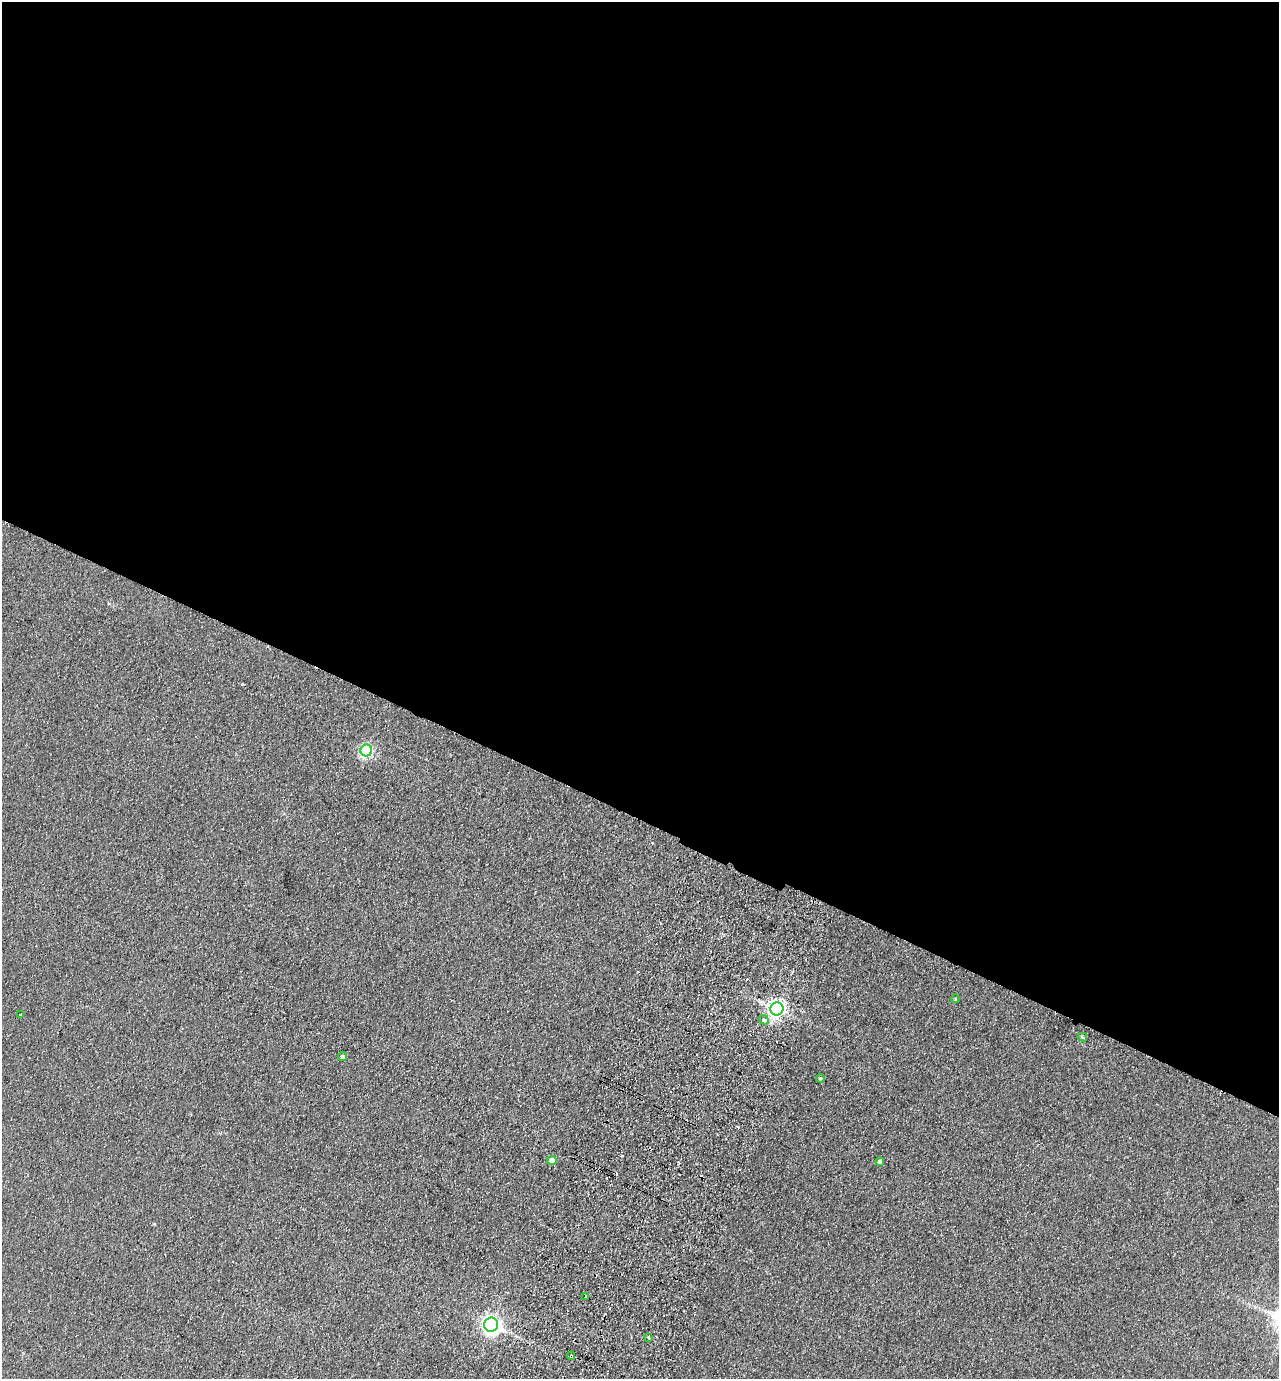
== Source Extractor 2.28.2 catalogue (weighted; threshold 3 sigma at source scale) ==
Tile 3 of 4 x 4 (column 3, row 1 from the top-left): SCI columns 2751-4027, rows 4156-5532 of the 5630 x 5558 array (HDU 1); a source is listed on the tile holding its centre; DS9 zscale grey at full resolution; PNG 1281 x 1381 px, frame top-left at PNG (2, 2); each listed source drawn as its Kron ellipse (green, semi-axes under 4 px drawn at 4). Shown black and unused: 59% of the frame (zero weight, under 2 of 3 exposures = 3% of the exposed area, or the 3 px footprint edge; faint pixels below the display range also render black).
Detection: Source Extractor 2.28.2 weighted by HDU 2 'WHT'; one run over the whole footprint, this tile lists its part. Background 0.116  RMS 0.012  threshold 0.0549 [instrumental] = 3 sigma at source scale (4.5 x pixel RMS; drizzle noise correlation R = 1.50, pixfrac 1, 0.05/0.05 arcsec/px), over >= 5 px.
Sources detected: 18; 4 cosmic-ray / hot-pixel residue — neither listed nor drawn; the other 14 listed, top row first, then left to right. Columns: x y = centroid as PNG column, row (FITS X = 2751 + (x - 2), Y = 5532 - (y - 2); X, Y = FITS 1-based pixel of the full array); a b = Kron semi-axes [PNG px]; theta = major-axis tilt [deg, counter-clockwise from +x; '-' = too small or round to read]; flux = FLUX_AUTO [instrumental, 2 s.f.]
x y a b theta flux
366 750 6 6 - 200
955 999 4 3 - 0.98
777 1009 6 6 - 500
21 1015 4 4 - 1.5
764 1020 5 4 - 5.7
1082 1037 5 3 - 2
343 1056 4 4 - 2.5
820 1078 4 3 - 1.7
552 1160 5 4 - 14
880 1162 4 4 - 4.6
586 1297 3 3 - 1.9
491 1325 7 7 - 570
648 1337 4 3 - 2.4
571 1356 4 3 - 4.3
Overlapping masked pixels (flux is a lower limit): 1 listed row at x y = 571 1356